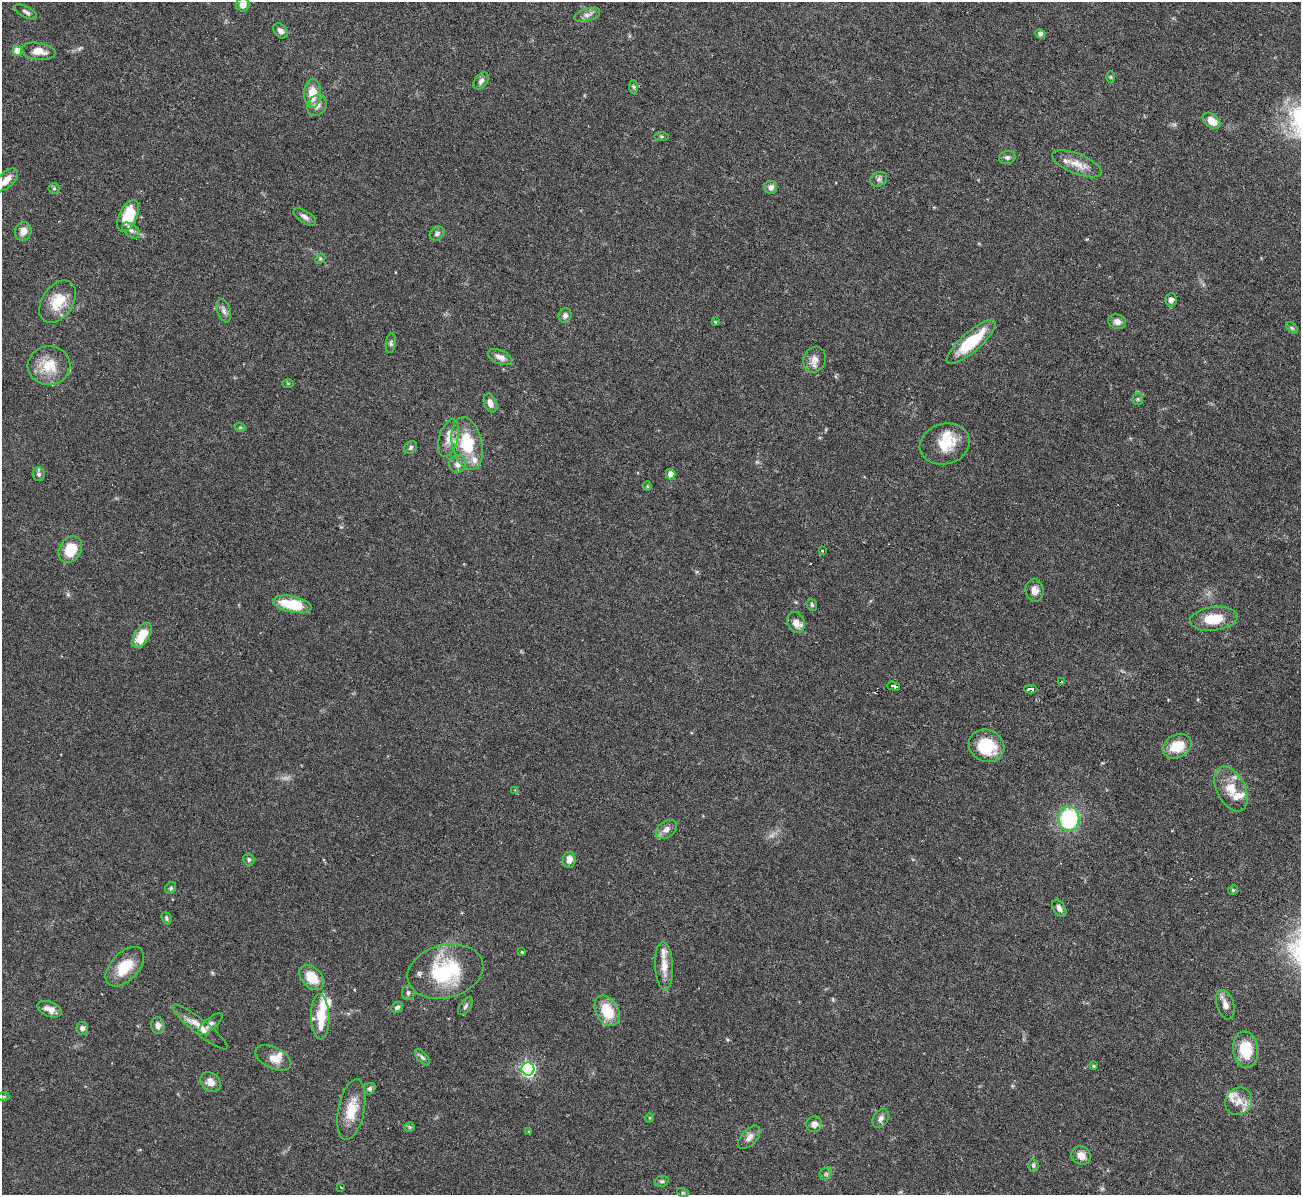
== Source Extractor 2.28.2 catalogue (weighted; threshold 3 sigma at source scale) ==
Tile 10 of 4 x 4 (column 2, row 3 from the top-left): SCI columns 1300-2598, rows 1338-2530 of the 5199 x 5182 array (HDU 1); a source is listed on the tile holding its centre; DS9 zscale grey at full resolution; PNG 1303 x 1197 px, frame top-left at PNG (2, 2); each listed source drawn as its Kron ellipse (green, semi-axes under 4 px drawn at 4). Shown black and unused: <1% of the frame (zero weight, under 3 of 6 exposures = <1% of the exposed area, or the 3 px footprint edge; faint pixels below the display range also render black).
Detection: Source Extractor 2.28.2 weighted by HDU 2 'WHT'; one run over the whole footprint, this tile lists its part. Background 0.0842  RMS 0.0032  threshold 0.0132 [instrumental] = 3 sigma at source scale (4.09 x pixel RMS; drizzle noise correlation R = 1.36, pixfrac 0.8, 0.05/0.05 arcsec/px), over >= 5 px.
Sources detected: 127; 1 too faint to see at this stretch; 1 cosmic-ray / hot-pixel residue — neither listed nor drawn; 14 inside a brighter listed object's ellipse — not listed separately; the other 111 listed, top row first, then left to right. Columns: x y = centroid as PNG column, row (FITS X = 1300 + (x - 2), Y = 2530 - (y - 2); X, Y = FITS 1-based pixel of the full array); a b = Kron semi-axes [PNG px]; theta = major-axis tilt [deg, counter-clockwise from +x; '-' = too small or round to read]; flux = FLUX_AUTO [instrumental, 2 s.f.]
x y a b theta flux
243 5 7 6 - 2.2
26 12 12 5 -28 1
587 15 13 6 16 1.4
280 31 8 6 -46 1.3
1040 34 5 4 - 1
17 51 5 4 - 4.6
38 51 17 8 -8 3.7
1111 77 6 4 -89 0.33
481 81 9 6 55 1.1
633 87 7 4 -89 0.48
312 93 14 8 88 5.7
317 105 11 9 56 1.8
1212 121 10 6 -38 3.6
662 137 7 3 -1 0.37
1007 157 8 6 14 0.85
1077 164 26 10 -22 4.1
879 179 9 7 31 0.98
6 180 14 7 44 2.8
771 187 6 6 - 1.3
54 188 5 5 - 0.43
128 216 17 9 64 11
305 217 13 6 -32 1.3
131 230 10 6 -37 1.1
23 231 9 8 - 2.4
437 234 8 6 37 1
320 259 6 4 45 0.39
1171 300 6 5 - 1.5
58 302 23 15 56 7.8
224 311 12 6 -72 1.2
565 316 7 6 - 1.1
715 322 4 3 - 0.32
1117 322 9 7 -18 1.8
1292 328 7 4 -45 0.52
971 342 31 10 41 13
391 343 10 5 81 0.69
500 357 13 6 -23 1.9
814 360 13 11 70 2.3
49 366 21 19 4 7.6
288 383 5 4 - 0.31
1138 399 5 5 - 0.44
490 403 10 6 -72 2
240 427 6 4 -17 0.35
449 438 19 9 73 3.4
467 444 27 15 -78 14
945 444 25 20 14 7.6
411 447 7 5 46 0.67
458 464 9 8 - 2
39 474 7 6 - 0.83
670 474 5 5 - 2.2
647 486 4 4 - 0.36
70 549 14 11 60 7.7
822 550 2 2 - 0.26
1035 591 11 9 -84 2.2
292 604 19 8 -11 10
812 605 6 5 - 0.61
1214 619 24 11 7 7.5
796 623 11 8 -66 2.2
142 635 14 7 57 7.8
1061 682 4 3 - 0.3
893 686 6 3 -19 21
1031 689 6 4 -2 2.1
987 746 18 16 -27 11
1177 746 15 11 28 6.7
1231 789 24 14 -64 6.2
514 790 4 3 - 0.23
1069 819 12 10 -89 27
666 829 12 8 37 1.8
249 859 6 5 - 0.63
569 860 8 6 84 2.2
171 888 6 5 - 0.53
1233 890 5 4 - 0.35
1059 908 9 5 -56 1.3
166 918 6 4 -67 0.55
522 952 4 4 - 0.32
664 966 24 9 -87 3.9
125 967 24 14 46 7.7
445 971 38 26 15 23
312 978 15 10 -46 6.1
408 993 7 6 - 0.79
1225 1005 15 8 -72 2.1
465 1006 10 5 54 0.76
397 1007 6 5 - 0.76
49 1009 13 7 -22 2.1
607 1011 16 11 -62 8.8
320 1017 23 9 -88 8.8
210 1024 15 5 40 1.2
158 1025 8 6 -85 1.4
200 1027 34 7 -38 3.8
82 1028 6 6 - 1
1246 1050 18 12 -85 8.7
422 1057 10 4 -48 0.71
273 1058 19 10 -26 3.2
1093 1066 4 3 - 0.4
528 1069 6 6 - 65
210 1082 11 8 -41 2.4
370 1089 6 5 - 0.67
4 1096 6 3 1 0.33
1239 1101 14 12 51 3.6
351 1110 31 13 79 7
649 1118 5 3 - 0.27
881 1118 10 7 58 1.2
814 1124 8 8 - 1.5
410 1127 5 4 - 0.45
529 1132 4 3 - 0.34
749 1137 14 7 47 1.8
1081 1156 10 8 -37 2.5
1033 1165 7 5 88 0.59
826 1174 7 5 45 0.64
662 1181 7 5 12 0.57
340 1187 4 2 - 0.21
683 1193 6 4 -18 0.35